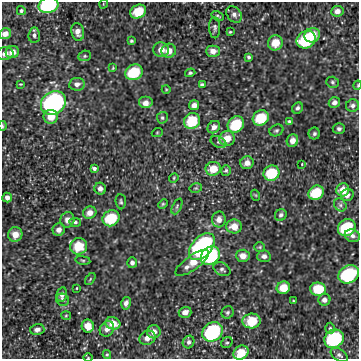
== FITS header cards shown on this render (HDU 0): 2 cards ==
NAXIS1  =                  357 / length of data axis 1
NAXIS2  =                  357 / length of data axis 2

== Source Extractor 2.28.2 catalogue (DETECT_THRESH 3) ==
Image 357 x 357 px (HDU 0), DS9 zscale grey, 1 PNG px = 1 image px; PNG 361 x 361 px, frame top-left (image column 1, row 357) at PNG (2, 2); each listed source drawn as its Kron ellipse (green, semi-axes under 4 px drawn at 4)
Background 2180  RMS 37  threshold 112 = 3 sigma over >= 5 px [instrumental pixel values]
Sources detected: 121; all 121 listed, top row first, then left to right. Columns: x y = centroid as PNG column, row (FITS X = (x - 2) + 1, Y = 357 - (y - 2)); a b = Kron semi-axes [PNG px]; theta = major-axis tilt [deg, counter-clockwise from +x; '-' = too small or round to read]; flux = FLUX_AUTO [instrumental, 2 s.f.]
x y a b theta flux
103 4 5 3 - 1900
48 5 10 7 15 200000
21 11 4 4 - 4800
337 11 6 5 - 14000
138 12 8 6 30 59000
234 14 9 6 -53 11000
218 16 6 3 -25 4000
215 28 11 5 -88 6700
78 32 9 6 -79 15000
230 32 4 4 - 3000
5 34 6 5 - 15000
34 35 8 5 85 7900
312 35 8 7 - 43000
306 40 10 8 33 130000
131 41 4 4 - 3500
275 43 8 7 - 40000
161 50 8 7 - 23000
169 51 7 7 - 24000
213 51 7 5 1 17000
12 52 7 6 - 18000
5 54 8 6 10 14000
85 56 6 5 - 4200
249 57 4 3 - 4500
113 68 3 3 - 1900
134 72 9 7 27 91000
190 73 5 4 - 3900
332 82 6 5 - 4500
20 84 3 2 - 2400
77 84 8 6 8 11000
202 85 4 3 - 5000
358 85 5 3 - 2100
166 89 4 3 - 1900
334 102 6 5 - 10000
53 103 13 11 37 600000
146 103 7 6 - 16000
194 105 5 5 - 14000
352 106 6 6 - 8000
297 108 6 5 - 6400
51 117 7 7 - 33000
162 118 6 5 - 4500
261 118 8 7 - 79000
192 121 8 7 - 74000
289 121 4 3 - 3400
236 124 9 7 43 87000
2 126 5 2 - 3000
214 127 7 5 43 12000
339 129 6 5 - 6200
276 130 7 5 25 5000
157 133 5 3 - 2200
314 134 6 5 - 5300
227 138 8 7 - 34000
292 141 6 5 - 17000
218 142 8 5 -25 7200
247 163 6 6 - 17000
302 164 3 2 - 1900
94 168 4 3 - 8200
213 169 7 7 - 37000
226 170 5 5 - 4300
271 173 8 7 - 84000
174 178 5 4 - 2800
196 188 6 4 11 3600
100 189 6 5 - 12000
343 190 7 6 - 31000
316 193 8 7 - 76000
255 195 5 3 - 2400
347 195 6 6 - 12000
7 197 5 5 - 9700
121 202 7 5 -87 4600
163 204 5 4 - 2900
340 205 7 5 -48 6600
177 206 8 4 65 4700
90 213 7 6 - 17000
281 215 6 5 - 6700
111 218 9 7 33 83000
219 219 8 7 - 17000
67 220 8 7 - 17000
75 222 6 4 -8 4400
234 226 8 7 - 29000
347 228 9 8 - 110000
59 230 6 6 - 14000
15 234 7 7 - 26000
352 236 8 6 -23 9800
79 246 8 8 - 56000
202 247 16 10 48 430000
260 247 5 4 - 3200
210 256 10 8 40 180000
243 256 7 6 - 21000
264 256 6 6 - 10000
83 260 7 4 -8 3800
132 263 5 5 - 7400
192 263 20 7 36 41000
222 269 9 6 -28 6700
349 274 11 8 30 180000
90 279 7 3 54 2900
77 288 3 2 - 1900
283 288 7 6 - 40000
318 289 8 6 -7 66000
62 295 7 5 79 11000
63 300 6 6 - 6200
324 300 6 6 - 10000
293 301 3 2 - 1800
126 303 6 5 - 9700
185 312 6 5 - 16000
228 312 6 5 - 5700
66 316 5 3 - 2400
251 321 9 7 5 63000
113 323 7 6 - 31000
88 326 6 6 - 28000
330 328 5 4 - 3800
37 329 7 5 14 10000
107 329 8 7 - 15000
154 332 7 6 - 16000
213 332 11 9 39 230000
147 338 8 7 - 20000
334 339 10 8 33 180000
189 342 6 5 - 8100
227 343 6 5 - 4500
241 353 8 6 38 50000
107 354 4 4 - 3000
339 355 9 5 -34 7400
88 357 5 3 - 1800
At the frame edge (FLAGS 8, measured only in part): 6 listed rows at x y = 48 5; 5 34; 358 85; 2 126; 241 353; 88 357